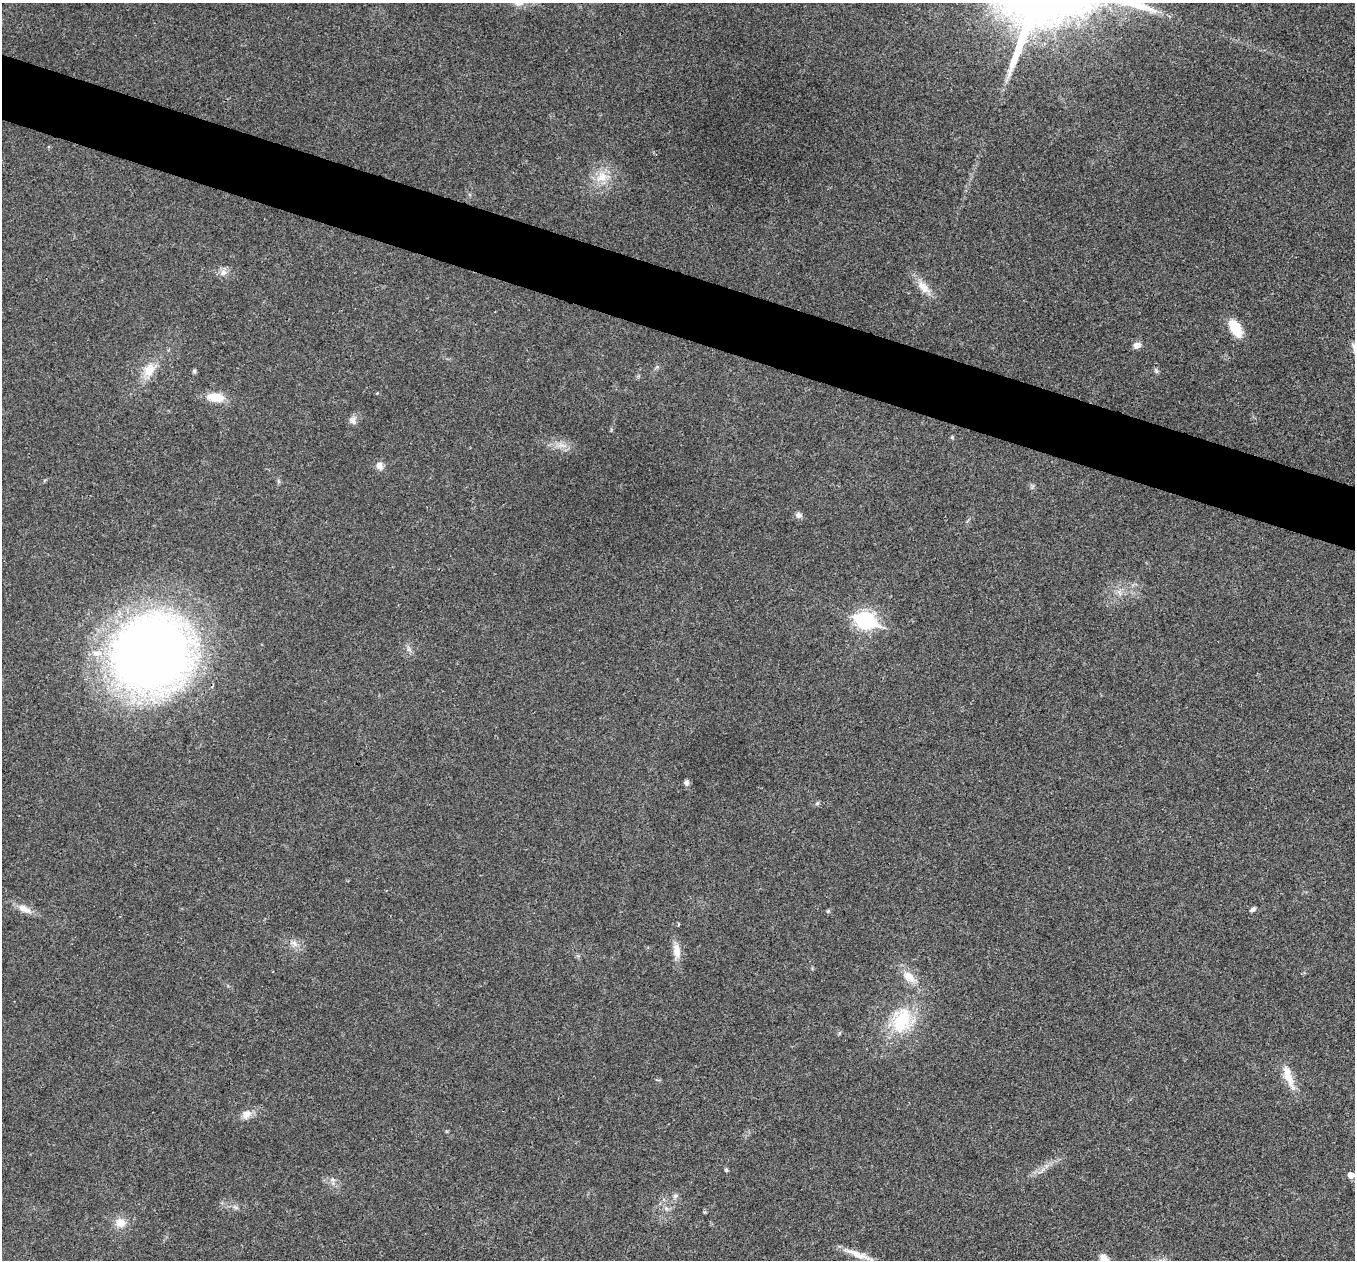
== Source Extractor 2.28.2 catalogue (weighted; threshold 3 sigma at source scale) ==
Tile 11 of 4 x 4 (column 3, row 3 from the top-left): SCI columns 2711-4063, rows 1524-2781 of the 5418 x 5432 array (HDU 1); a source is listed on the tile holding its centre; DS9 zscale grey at full resolution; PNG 1357 x 1262 px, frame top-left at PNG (2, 3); no overlay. Shown black and unused: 5% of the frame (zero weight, under 3 of 4 exposures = <1% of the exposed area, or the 3 px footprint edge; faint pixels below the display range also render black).
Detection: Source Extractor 2.28.2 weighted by HDU 2 'WHT'; one run over the whole footprint, this tile lists its part. Background 0.0191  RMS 0.0045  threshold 0.0204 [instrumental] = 3 sigma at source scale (4.5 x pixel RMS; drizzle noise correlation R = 1.50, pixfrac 1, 0.05/0.05 arcsec/px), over >= 5 px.
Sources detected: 40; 1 inside a brighter object's white glare — not listed; the other 39 listed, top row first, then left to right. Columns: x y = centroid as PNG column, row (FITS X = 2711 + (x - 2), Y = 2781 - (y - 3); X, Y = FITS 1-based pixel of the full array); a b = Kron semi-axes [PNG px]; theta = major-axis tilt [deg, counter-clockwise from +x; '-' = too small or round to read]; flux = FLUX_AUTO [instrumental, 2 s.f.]
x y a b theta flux
602 177 21 16 15 9.6
223 273 10 9 - 2.5
923 287 24 11 -45 6.1
1235 328 21 11 -58 11
1137 345 8 7 - 2.6
149 370 21 15 60 8.3
194 371 5 5 - 0.77
1156 371 8 5 -69 0.88
215 397 16 9 -7 10
353 420 12 7 -60 2
952 437 5 5 - 0.54
562 445 17 6 -8 3.7
379 465 11 8 -71 2.7
278 481 6 4 -71 0.7
799 515 8 7 - 1.7
1119 592 11 4 -57 1.5
865 620 9 7 -18 160
151 653 55 51 -2 580
686 782 6 6 - 1.4
817 803 7 5 30 0.76
24 909 20 9 -25 4.7
1253 909 7 5 35 1.1
828 911 5 5 - 0.64
294 943 11 8 -31 2.9
676 951 22 9 -84 5.2
909 977 21 12 -38 6.9
902 1020 37 30 69 28
1288 1077 37 10 -70 8.4
246 1114 14 11 41 3.9
726 1170 5 4 - 0.72
1351 1175 5 5 - 3.7
332 1180 8 6 -42 1.5
675 1196 9 7 58 1.5
235 1207 8 5 -45 1.1
666 1208 7 5 -45 1.1
704 1212 6 4 71 0.54
120 1223 14 12 -13 5.2
858 1254 39 7 -21 6.3
1104 1260 19 12 -82 6.6
Isophote crosses this tile's border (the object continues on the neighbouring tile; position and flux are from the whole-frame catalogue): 1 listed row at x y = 1104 1260